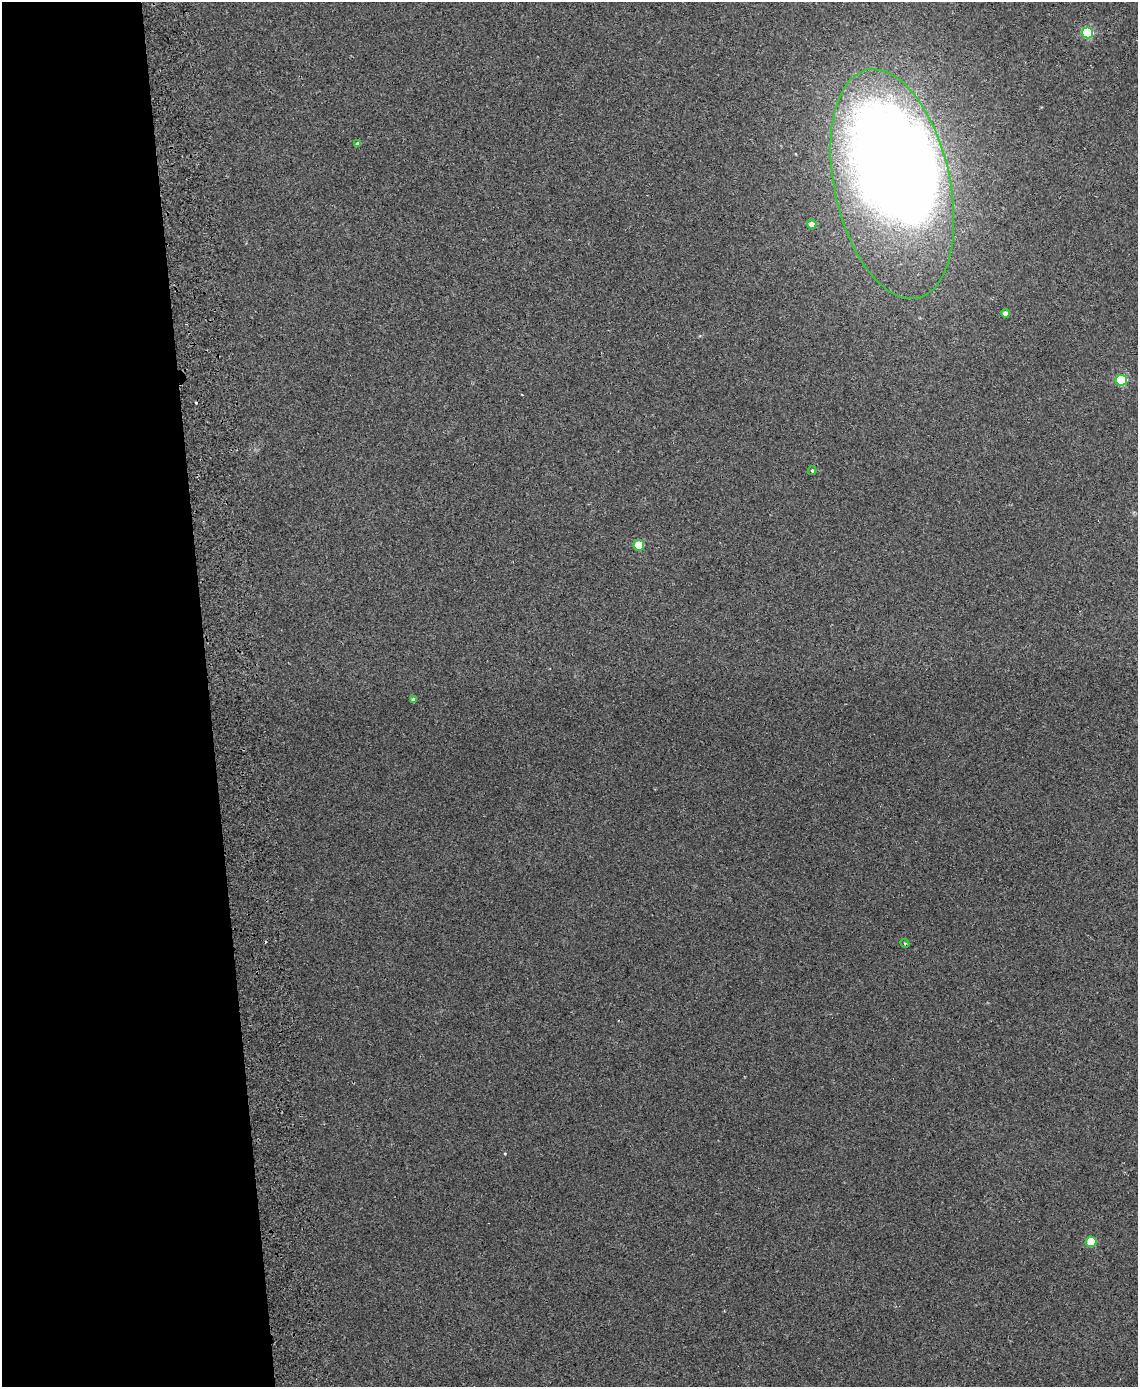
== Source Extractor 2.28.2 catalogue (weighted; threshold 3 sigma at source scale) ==
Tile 5 of 4 x 3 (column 1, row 2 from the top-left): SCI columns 57-1192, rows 1527-2911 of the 4656 x 4538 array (HDU 1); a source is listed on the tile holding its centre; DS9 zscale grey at full resolution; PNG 1140 x 1389 px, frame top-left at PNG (2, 2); each listed source drawn as its Kron ellipse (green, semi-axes under 4 px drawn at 4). Shown black and unused: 18% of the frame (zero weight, under 2 of 3 exposures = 3% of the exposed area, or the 3 px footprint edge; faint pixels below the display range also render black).
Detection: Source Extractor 2.28.2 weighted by HDU 2 'WHT'; one run over the whole footprint, this tile lists its part. Background 0.0315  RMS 0.0064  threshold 0.0289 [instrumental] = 3 sigma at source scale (4.5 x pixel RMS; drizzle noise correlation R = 1.50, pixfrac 1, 0.05/0.05 arcsec/px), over >= 5 px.
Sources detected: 14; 2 inside a brighter object's white glare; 1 cosmic-ray / hot-pixel residue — neither listed nor drawn; the other 11 listed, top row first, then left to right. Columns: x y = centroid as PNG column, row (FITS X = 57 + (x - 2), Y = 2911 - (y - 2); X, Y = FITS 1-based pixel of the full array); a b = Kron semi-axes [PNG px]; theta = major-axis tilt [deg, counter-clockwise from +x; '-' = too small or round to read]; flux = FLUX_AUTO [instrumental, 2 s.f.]
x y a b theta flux
1087 33 6 5 - 59
358 144 4 3 - 1.7
892 184 117 58 -77 850
811 224 5 4 - 3.9
1005 313 4 4 - 3.1
1121 380 5 5 - 48
812 471 4 3 - 0.86
639 545 5 5 - 26
413 700 4 4 - 2
905 943 4 4 - 0.67
1091 1242 5 5 - 25